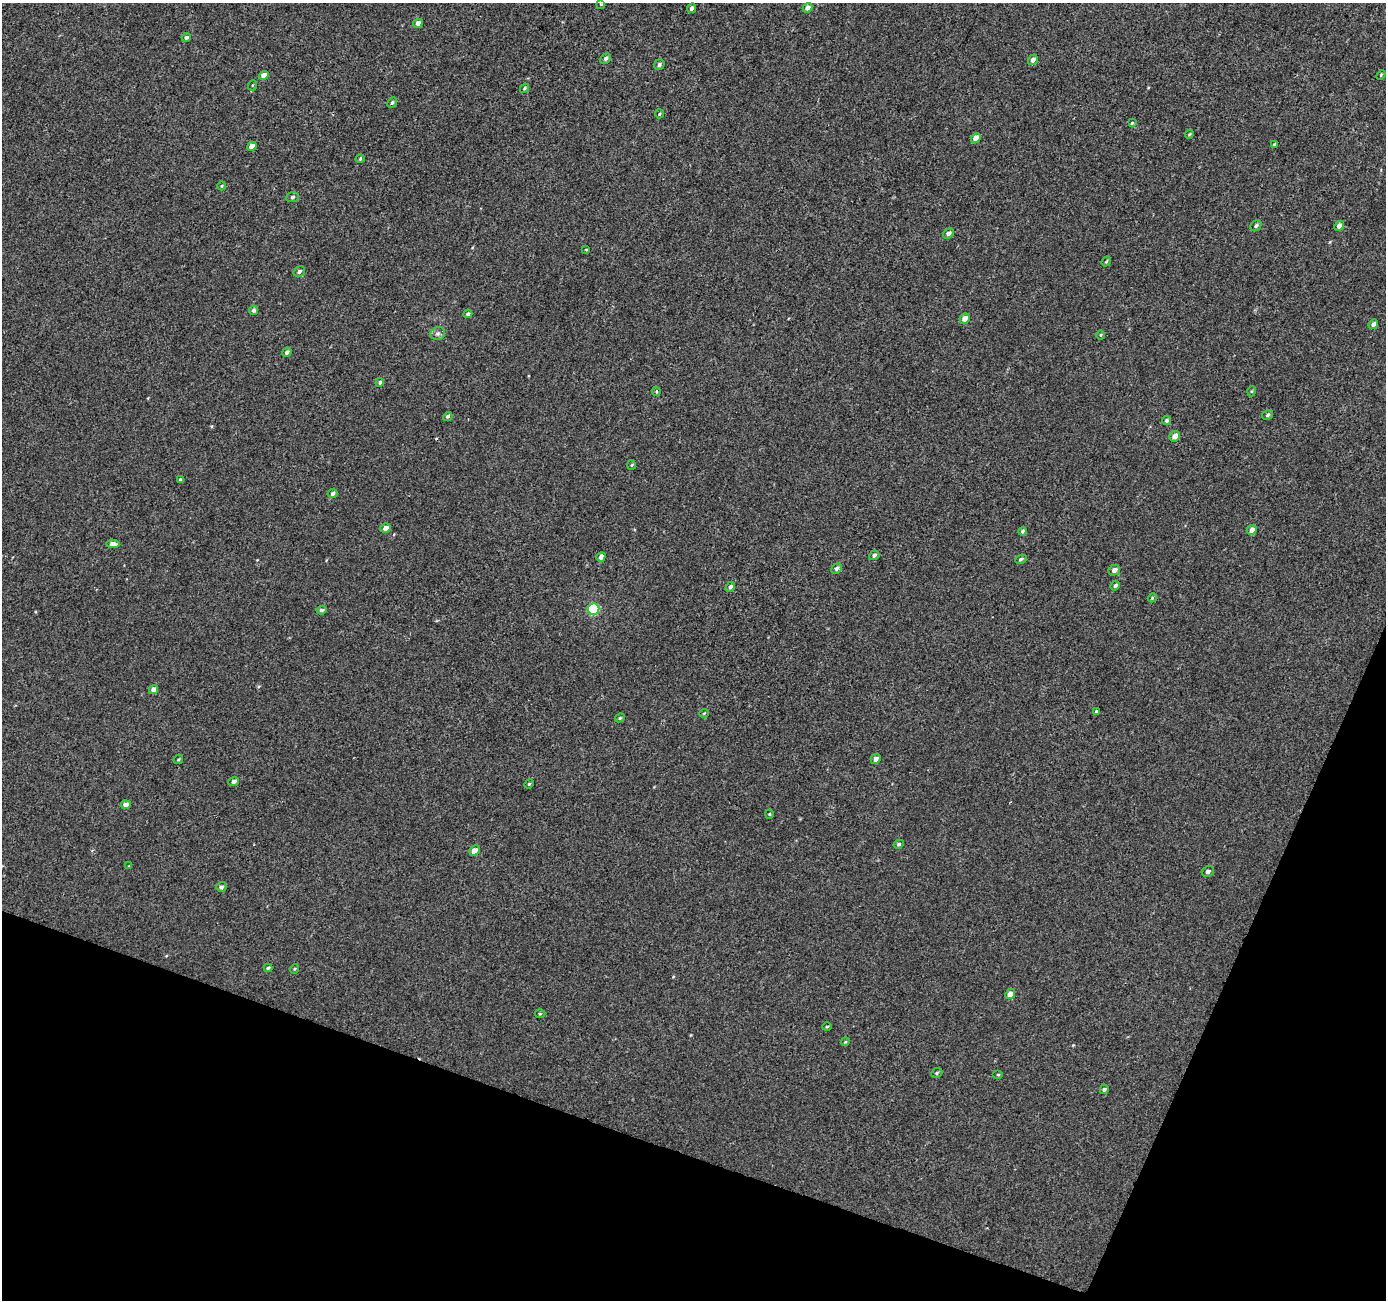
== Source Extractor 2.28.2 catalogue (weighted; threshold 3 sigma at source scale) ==
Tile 15 of 4 x 4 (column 3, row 4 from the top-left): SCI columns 2774-4157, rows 274-1571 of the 5541 x 5676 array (HDU 1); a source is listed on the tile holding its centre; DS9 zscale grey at full resolution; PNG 1388 x 1302 px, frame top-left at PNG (2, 3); each listed source drawn as its Kron ellipse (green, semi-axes under 4 px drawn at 4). Shown black and unused: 18% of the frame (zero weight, under 2 of 3 exposures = <1% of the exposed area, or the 3 px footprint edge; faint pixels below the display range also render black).
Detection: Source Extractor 2.28.2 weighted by HDU 2 'WHT'; one run over the whole footprint, this tile lists its part. Background -5.98e-04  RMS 0.0041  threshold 0.0186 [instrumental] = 3 sigma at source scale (4.5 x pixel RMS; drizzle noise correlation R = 1.50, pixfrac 1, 0.0396/0.0396 arcsec/px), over >= 5 px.
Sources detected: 83; all 83 listed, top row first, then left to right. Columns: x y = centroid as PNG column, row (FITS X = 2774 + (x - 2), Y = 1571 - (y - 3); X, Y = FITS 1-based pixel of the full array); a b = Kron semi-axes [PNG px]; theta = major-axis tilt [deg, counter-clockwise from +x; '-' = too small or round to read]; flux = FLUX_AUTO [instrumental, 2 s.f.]
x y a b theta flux
601 4 3 3 - 0.71
691 8 5 4 - 1.1
807 8 5 4 - 2.2
418 23 5 4 - 1.7
186 37 4 4 - 1
606 58 5 4 - 1.1
1033 60 6 4 53 1.7
659 65 5 5 - 0.99
264 75 5 4 - 2.7
1381 75 5 3 - 0.38
253 85 5 3 - 0.34
525 88 5 4 - 0.48
392 103 5 4 - 0.65
659 114 4 4 - 0.42
1132 123 3 3 - 0.83
1189 134 4 3 - 0.42
976 138 5 4 - 3.7
1274 144 3 3 - 0.37
252 146 5 4 - 2.5
360 159 4 4 - 0.49
222 186 4 4 - 0.43
293 197 6 5 - 0.8
1256 225 6 5 - 0.81
1339 226 5 4 - 2.2
948 233 6 4 38 1.7
586 249 3 3 - 0.89
1106 262 5 4 - 0.49
299 271 6 5 - 1
253 310 5 4 - 0.85
468 314 4 4 - 0.88
965 319 5 4 - 3.3
1373 324 5 4 - 1.3
438 334 7 6 - 1
1101 335 4 3 - 0.38
287 352 5 4 - 0.98
380 382 4 4 - 0.75
656 391 5 3 - 0.67
1252 391 5 3 - 0.41
1267 415 6 4 34 0.72
448 416 5 4 - 0.71
1166 420 5 4 - 0.73
1174 436 6 5 - 2.2
632 465 5 3 - 0.38
180 479 4 4 - 0.54
333 494 5 4 - 1.1
385 528 5 4 - 2.3
1252 530 5 4 - 2.7
1022 531 4 4 - 0.72
113 544 6 4 -3 2
874 555 5 4 - 0.95
601 557 5 4 - 2.1
1021 559 6 4 24 0.76
836 568 6 4 45 1
1114 570 6 5 - 1.8
1115 586 5 4 - 0.77
730 587 5 4 - 1.1
1152 598 4 3 - 0.43
593 609 6 5 - 26
321 610 5 4 - 0.92
153 689 5 4 - 2
1096 712 4 3 - 1.2
704 713 5 3 - 0.32
620 718 5 4 - 0.54
178 759 5 3 - 0.42
876 759 5 4 - 1.6
234 781 5 4 - 1.2
529 784 5 4 - 0.45
126 805 5 4 - 1.9
769 814 4 4 - 0.39
899 844 5 4 - 0.63
474 850 6 4 41 2.7
129 866 4 3 - 0.3
1208 871 6 5 - 1.2
221 887 5 5 - 1.2
268 968 4 3 - 0.63
294 969 5 3 - 0.38
1010 994 5 4 - 3.3
540 1014 5 3 - 0.38
827 1027 4 3 - 0.38
845 1042 4 3 - 0.37
937 1073 6 4 25 0.62
998 1075 5 3 - 0.39
1104 1089 5 4 - 0.8